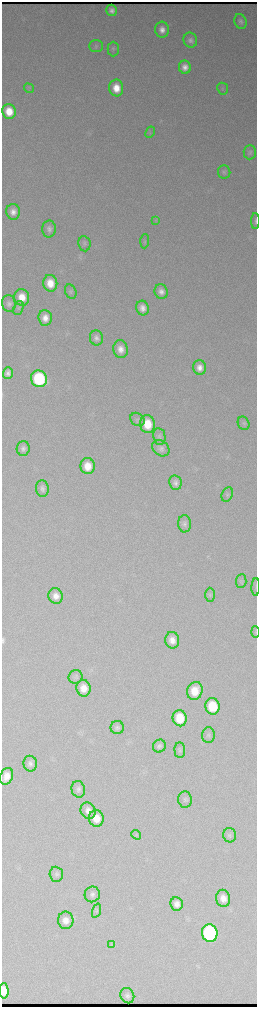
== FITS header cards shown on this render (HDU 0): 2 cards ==
NAXIS1  =                  510 / length of data axis 1
NAXIS2  =                 2010 / length of data axis 2

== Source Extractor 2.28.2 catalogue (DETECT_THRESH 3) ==
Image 510 x 2010 px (HDU 0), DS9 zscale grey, zoomed out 1/2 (1 PNG px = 2 x 2 image px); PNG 259 x 1009 px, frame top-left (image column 2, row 2010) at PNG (2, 2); each listed source drawn as its Kron ellipse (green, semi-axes under 4 px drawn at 4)
Background 3670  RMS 41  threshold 124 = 3 sigma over >= 5 px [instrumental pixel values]
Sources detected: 78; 1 cannot appear on this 1/2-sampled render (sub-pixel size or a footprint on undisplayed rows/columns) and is neither listed nor drawn; the other 77 listed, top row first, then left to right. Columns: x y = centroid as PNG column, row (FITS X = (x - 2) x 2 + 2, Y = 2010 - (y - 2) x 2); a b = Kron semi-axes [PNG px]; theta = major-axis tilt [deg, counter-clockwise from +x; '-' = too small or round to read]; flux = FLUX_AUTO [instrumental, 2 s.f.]
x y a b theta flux
112 10 6 5 - 4.6e+04
241 21 8 6 -68 3.0e+04
162 30 8 7 - 7.0e+04
190 40 7 6 - 3.8e+04
96 46 7 6 - 2.1e+04
113 49 7 5 -90 1.9e+04
185 67 7 6 - 6.8e+04
29 88 5 3 - 1.0e+04
116 88 8 7 - 1.5e+05
223 89 6 5 - 1.7e+04
9 111 7 6 - 1.8e+05
150 132 6 4 61 1.4e+04
250 152 7 6 - 2.3e+04
224 172 7 6 - 2.0e+04
13 212 8 7 - 6.6e+04
156 221 4 2 - 8.7e+03
255 221 8 3 89 1.4e+04
49 229 8 7 - 4.1e+04
145 241 7 4 86 1.4e+04
84 244 8 6 -82 2.2e+04
50 283 8 7 - 1.6e+05
161 291 7 6 - 5.7e+04
71 292 7 5 -67 2.0e+04
22 297 8 7 - 1.4e+05
9 304 8 6 -80 3.4e+04
18 308 7 5 67 2.0e+04
142 308 7 6 - 6.6e+04
45 318 8 7 - 8.7e+04
96 338 7 6 - 3.9e+04
121 349 9 7 -79 7.9e+04
200 368 7 6 - 6.9e+04
8 373 6 5 - 4.3e+04
39 379 8 8 - 9.5e+05
137 419 7 6 - 2.2e+04
244 423 7 5 -66 2.0e+04
147 424 9 7 -79 2.2e+05
159 436 8 6 -80 2.6e+04
23 448 7 6 - 3.5e+04
161 448 9 7 -36 4.2e+04
88 466 8 7 - 1.6e+05
175 483 7 6 - 3.7e+04
42 488 8 6 -83 3.6e+04
227 495 7 5 64 1.7e+04
184 524 8 6 -87 3.4e+04
241 581 7 5 87 1.8e+04
256 587 9 2 87 7.7e+03
210 595 7 5 -89 1.8e+04
56 596 8 7 - 7.2e+04
255 632 6 3 -89 8.0e+03
172 640 8 7 - 8.1e+04
76 677 7 6 - 2.2e+04
83 688 8 7 - 1.1e+05
195 691 9 7 69 1.9e+05
212 706 8 7 - 3.3e+05
180 718 8 7 - 2.5e+05
117 728 6 6 - 2.6e+04
208 735 8 6 87 2.5e+04
159 746 7 6 - 2.9e+04
180 750 8 5 -85 2.2e+04
30 764 8 6 -78 3.9e+04
7 776 9 6 70 5.5e+04
78 789 8 6 -76 3.3e+04
185 800 8 7 - 2.8e+04
88 811 8 7 - 7.0e+04
96 818 8 7 - 1.4e+05
136 835 5 4 - 1.4e+04
230 835 7 6 - 2.3e+04
56 874 7 6 - 2.7e+04
92 894 8 7 - 3.6e+04
223 898 8 7 - 8.2e+04
177 904 7 6 - 5.8e+04
96 911 7 4 70 1.4e+04
66 920 9 7 -85 8.2e+04
210 933 9 7 -81 1.9e+06
111 944 4 3 - 1.0e+04
4 991 8 4 -88 6.0e+04
127 996 8 6 -59 3.5e+04
At the frame edge (FLAGS 8, measured only in part): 3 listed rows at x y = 255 221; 256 587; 255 632
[1 sub-pixel or undisplayed-footprint detection neither listed nor drawn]